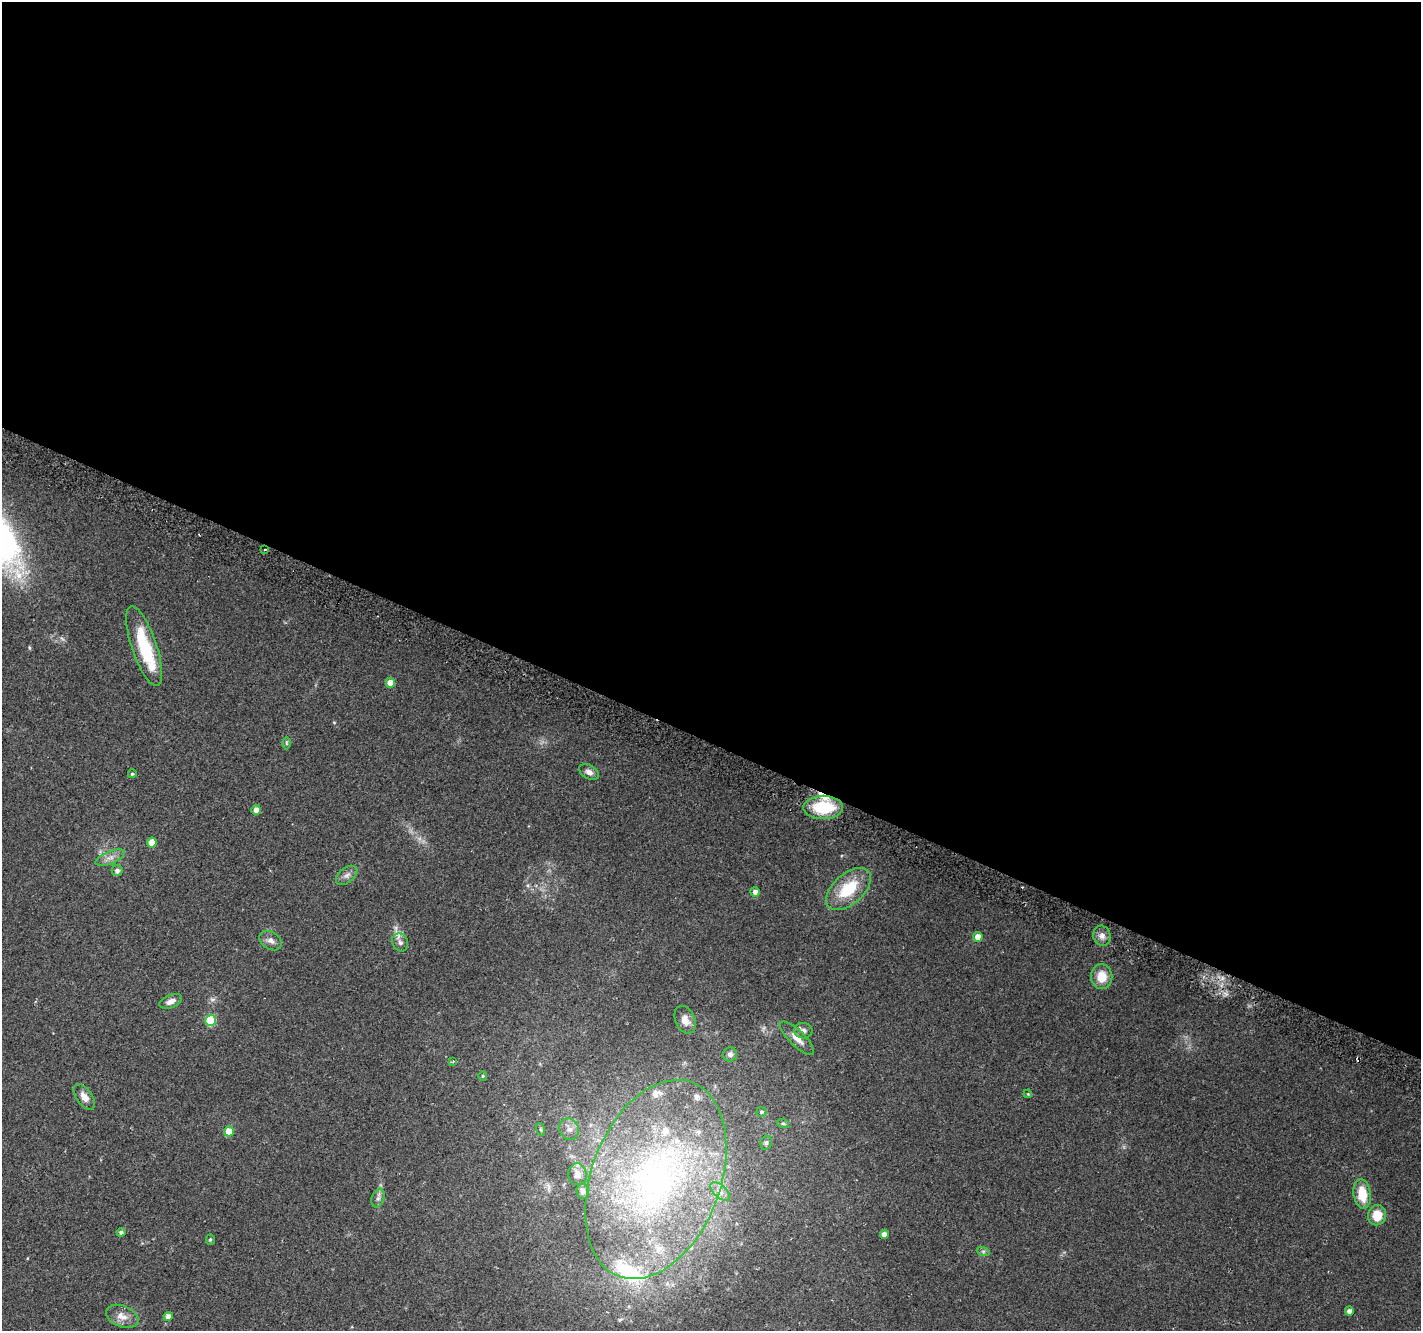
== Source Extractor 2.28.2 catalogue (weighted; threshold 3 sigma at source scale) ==
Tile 3 of 4 x 4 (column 3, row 1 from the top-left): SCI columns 2859-4277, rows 4288-5616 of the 5709 x 5850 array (HDU 1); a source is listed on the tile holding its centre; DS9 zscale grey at full resolution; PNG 1423 x 1333 px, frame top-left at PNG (2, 2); each listed source drawn as its Kron ellipse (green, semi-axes under 4 px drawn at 4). Shown black and unused: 56% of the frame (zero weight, under 2 of 3 exposures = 2% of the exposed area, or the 3 px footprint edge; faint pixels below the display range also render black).
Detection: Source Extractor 2.28.2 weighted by HDU 2 'WHT'; one run over the whole footprint, this tile lists its part. Background 0.0558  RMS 0.011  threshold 0.0496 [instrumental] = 3 sigma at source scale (4.5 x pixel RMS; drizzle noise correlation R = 1.50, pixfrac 1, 0.0396/0.0396 arcsec/px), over >= 5 px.
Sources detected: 59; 1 too faint to see at this stretch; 2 cosmic-ray / hot-pixel residue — neither listed nor drawn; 7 inside a brighter listed object's ellipse — not listed separately; the other 49 listed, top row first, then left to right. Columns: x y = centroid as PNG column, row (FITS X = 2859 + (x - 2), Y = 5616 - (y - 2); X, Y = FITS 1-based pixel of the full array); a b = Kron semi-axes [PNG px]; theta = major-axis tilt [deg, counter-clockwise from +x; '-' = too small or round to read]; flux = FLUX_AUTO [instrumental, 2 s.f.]
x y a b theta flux
265 549 3 2 - 2.1
144 646 42 12 -71 57
390 683 5 4 - 15
286 743 6 4 -89 1.5
589 772 11 6 -30 5.1
132 774 4 4 - 1.6
823 807 20 11 0 55
256 810 5 4 - 7
152 842 5 5 - 14
110 858 15 6 23 6.7
117 871 5 5 - 4.1
347 875 12 7 37 5.2
849 889 27 15 42 44
755 892 5 4 - 4.5
1102 936 10 8 -72 6.5
978 937 5 5 - 11
271 941 12 8 -32 5.6
400 942 9 7 -62 4.5
1102 977 12 10 90 19
171 1001 12 6 22 5.8
211 1020 5 5 - 50
685 1020 14 9 -66 10
803 1031 9 8 - 5.4
797 1038 22 7 -44 12
730 1054 7 7 - 3.9
453 1061 3 3 - 1
483 1076 5 4 - 1.3
1028 1094 4 3 - 0.92
84 1097 15 7 -54 8.1
762 1112 5 5 - 2
783 1123 6 3 -20 1.3
540 1129 6 4 -71 1.5
569 1129 11 10 - 7.7
229 1131 5 5 - 18
766 1143 7 5 76 2.4
577 1174 11 9 -84 7
656 1179 104 64 69 400
583 1191 7 6 - 3.6
720 1192 12 6 -42 5.7
1362 1194 15 8 -81 26
378 1198 9 6 69 4.1
1377 1215 10 9 - 21
121 1232 4 4 - 3
884 1234 4 4 - 6.2
210 1240 5 4 - 1.6
983 1251 6 4 -18 1.8
1349 1311 4 4 - 4.5
122 1316 17 10 -22 10
168 1317 4 4 - 7.6